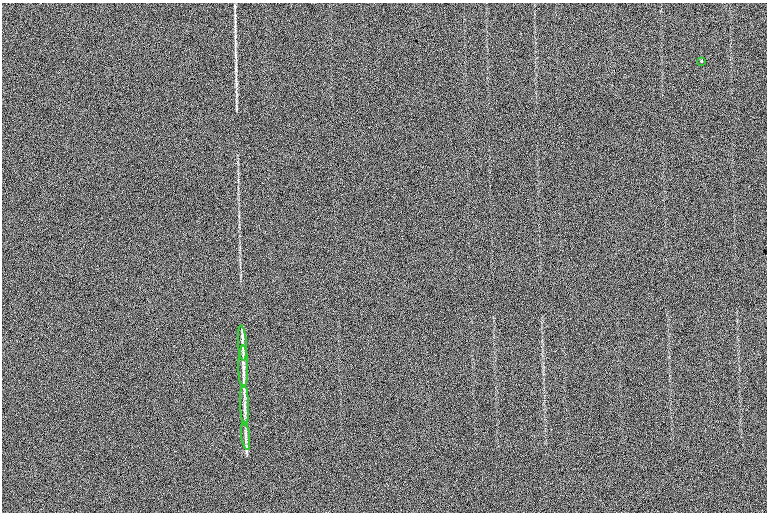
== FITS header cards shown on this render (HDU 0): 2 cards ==
NAXIS1  =                  765
NAXIS2  =                  510

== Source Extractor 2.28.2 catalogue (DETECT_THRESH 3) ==
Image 765 x 510 px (HDU 0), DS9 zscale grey, 1 PNG px = 1 image px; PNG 769 x 514 px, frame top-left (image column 1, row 510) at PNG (2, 3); each listed source drawn as its Kron ellipse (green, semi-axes under 4 px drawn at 4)
Background 99.1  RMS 16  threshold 46.7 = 3 sigma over >= 5 px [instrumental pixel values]
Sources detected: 5; all 5 listed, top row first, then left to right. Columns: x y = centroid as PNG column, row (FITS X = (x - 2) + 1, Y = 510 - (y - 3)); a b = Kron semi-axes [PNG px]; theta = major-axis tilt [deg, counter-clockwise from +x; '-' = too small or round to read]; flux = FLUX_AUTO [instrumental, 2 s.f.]
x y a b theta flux
701 61 3 3 - 1300
242 343 17 4 -86 5900
243 366 21 5 -90 7600
245 405 20 4 -88 6400
246 436 14 4 -83 3800